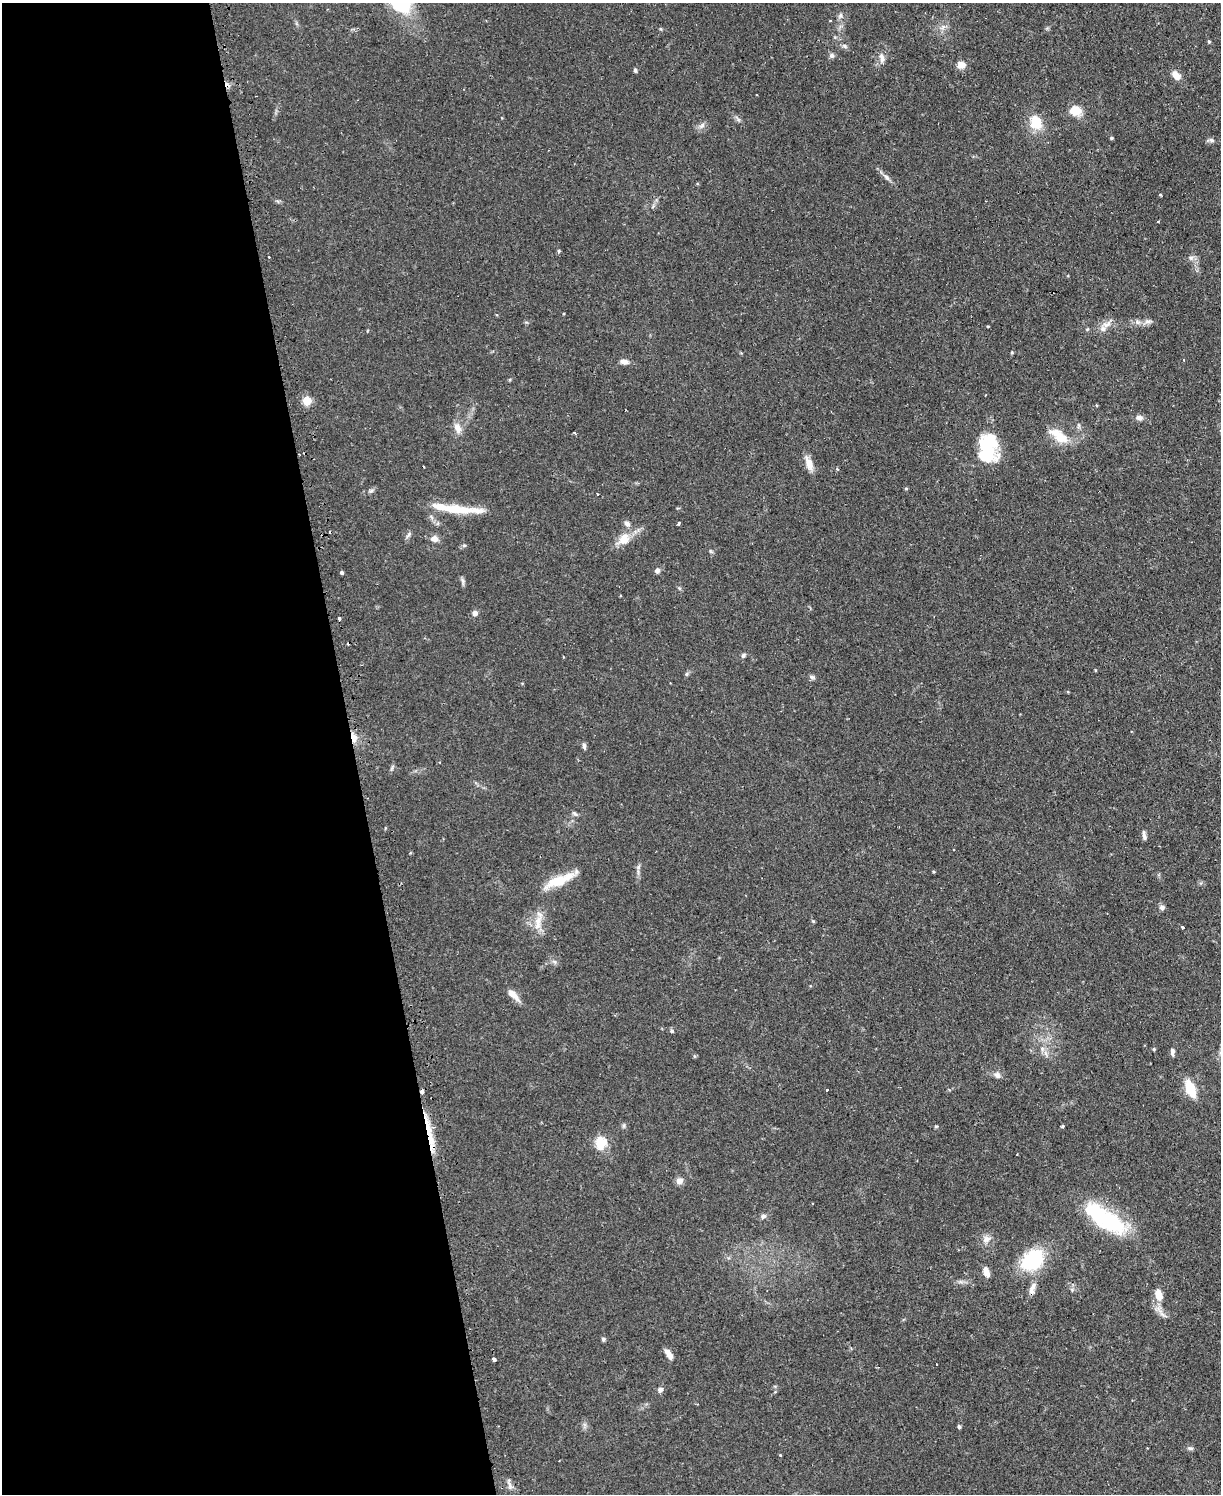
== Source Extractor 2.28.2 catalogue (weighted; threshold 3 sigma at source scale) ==
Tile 5 of 4 x 3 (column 1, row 2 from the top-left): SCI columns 32-1250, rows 1653-3144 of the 4939 x 4911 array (HDU 1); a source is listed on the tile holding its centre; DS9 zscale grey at full resolution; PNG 1223 x 1496 px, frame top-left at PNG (2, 3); no overlay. Shown black and unused: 29% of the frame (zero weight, under 2 of 3 exposures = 4% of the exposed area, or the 3 px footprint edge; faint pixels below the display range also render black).
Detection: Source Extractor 2.28.2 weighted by HDU 2 'WHT'; one run over the whole footprint, this tile lists its part. Background 0.0624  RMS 0.0051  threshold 0.023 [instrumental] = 3 sigma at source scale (4.5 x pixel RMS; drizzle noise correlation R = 1.50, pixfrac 1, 0.05/0.05 arcsec/px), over >= 5 px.
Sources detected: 100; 1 inside a brighter object's white glare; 5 cosmic-ray / hot-pixel residue — not listed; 3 inside a brighter listed object's ellipse — not listed separately; the other 91 listed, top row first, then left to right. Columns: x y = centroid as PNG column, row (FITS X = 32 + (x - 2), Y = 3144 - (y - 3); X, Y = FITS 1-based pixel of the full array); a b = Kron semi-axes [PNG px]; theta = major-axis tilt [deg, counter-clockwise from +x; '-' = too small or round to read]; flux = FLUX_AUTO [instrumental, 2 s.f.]
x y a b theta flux
840 16 8 5 83 1.4
1209 41 5 4 - 0.6
844 46 8 5 -27 1.2
832 55 7 6 - 1.4
882 58 13 7 -77 2.6
961 65 11 10 - 3
635 70 5 4 - 1.1
1176 75 11 7 -49 4.1
1075 110 9 8 - 10
1036 122 15 12 -80 12
702 125 10 6 42 1.7
1111 138 4 3 - 0.61
1211 140 8 6 -16 1.3
887 177 11 5 -49 1.8
1160 195 4 3 - 0.46
1158 221 3 3 - 0.66
559 251 4 4 - 0.76
269 257 2 2 - 0.41
1191 258 7 5 44 1.3
563 314 3 2 - 0.37
496 315 4 3 - 0.56
1148 321 11 4 5 1.9
1107 325 13 6 29 3
988 326 4 3 - 0.42
1087 329 5 4 - 0.54
1012 352 4 4 - 0.52
1184 360 3 2 - 0.45
624 362 10 6 -15 2.4
307 401 5 5 - 16
1139 418 10 7 -11 2.1
1079 425 6 4 -89 0.82
457 428 13 8 -64 3.7
574 432 4 3 - 0.45
1059 436 27 12 -38 9.9
987 445 29 20 -76 24
809 464 20 8 -71 4.6
906 489 5 3 - 0.51
371 491 7 4 19 0.9
597 494 3 2 - 0.38
457 509 61 9 -3 16
679 523 3 3 - 1.2
408 535 11 3 60 1.1
434 539 8 7 - 2.9
624 539 18 13 48 7.3
464 545 5 5 - 0.76
657 570 6 6 - 1.5
342 573 3 3 - 7
463 581 8 5 -72 1.2
475 613 5 5 - 2.2
339 618 3 3 - 1.8
743 655 7 5 46 0.97
687 674 6 4 88 0.73
812 677 8 5 -36 1.1
353 737 12 6 -69 4.6
584 746 8 5 -83 1.2
575 814 7 4 -44 0.95
1144 835 12 4 -81 1.6
638 867 6 6 - 1.1
557 881 33 13 21 13
1162 907 7 6 - 1.6
813 921 5 4 - 0.64
538 922 23 9 81 6.4
1182 928 3 3 - 1.1
555 962 7 4 -71 0.92
513 995 18 7 -44 4.3
671 1031 4 4 - 1.4
1042 1049 7 4 73 1.1
1154 1049 4 4 - 0.6
1172 1052 9 5 -89 1.6
997 1075 8 8 - 1.9
1190 1089 14 8 -68 15
827 1090 3 3 - 1
422 1091 4 3 - 4.3
624 1126 8 4 82 0.79
1062 1126 3 3 - 1
428 1132 45 7 -71 13
600 1143 6 6 - 32
679 1181 8 8 - 2.7
763 1216 8 6 33 1.3
1105 1218 54 19 -33 44
987 1239 12 9 22 3
1032 1260 28 20 38 30
986 1272 11 6 -69 3.2
1032 1289 19 7 74 3.5
1158 1294 13 8 -70 5.6
603 1339 5 5 - 0.83
669 1354 13 6 -56 3.2
494 1359 4 3 - 3.3
660 1390 6 5 - 1.9
959 1426 4 4 - 1
1190 1448 8 5 -11 1.1
Overlapping masked pixels (flux is a lower limit): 3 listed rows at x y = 353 737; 422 1091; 428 1132
Unlisted compact peaks at least as high as the median listed source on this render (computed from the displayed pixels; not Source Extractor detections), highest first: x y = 936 1126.